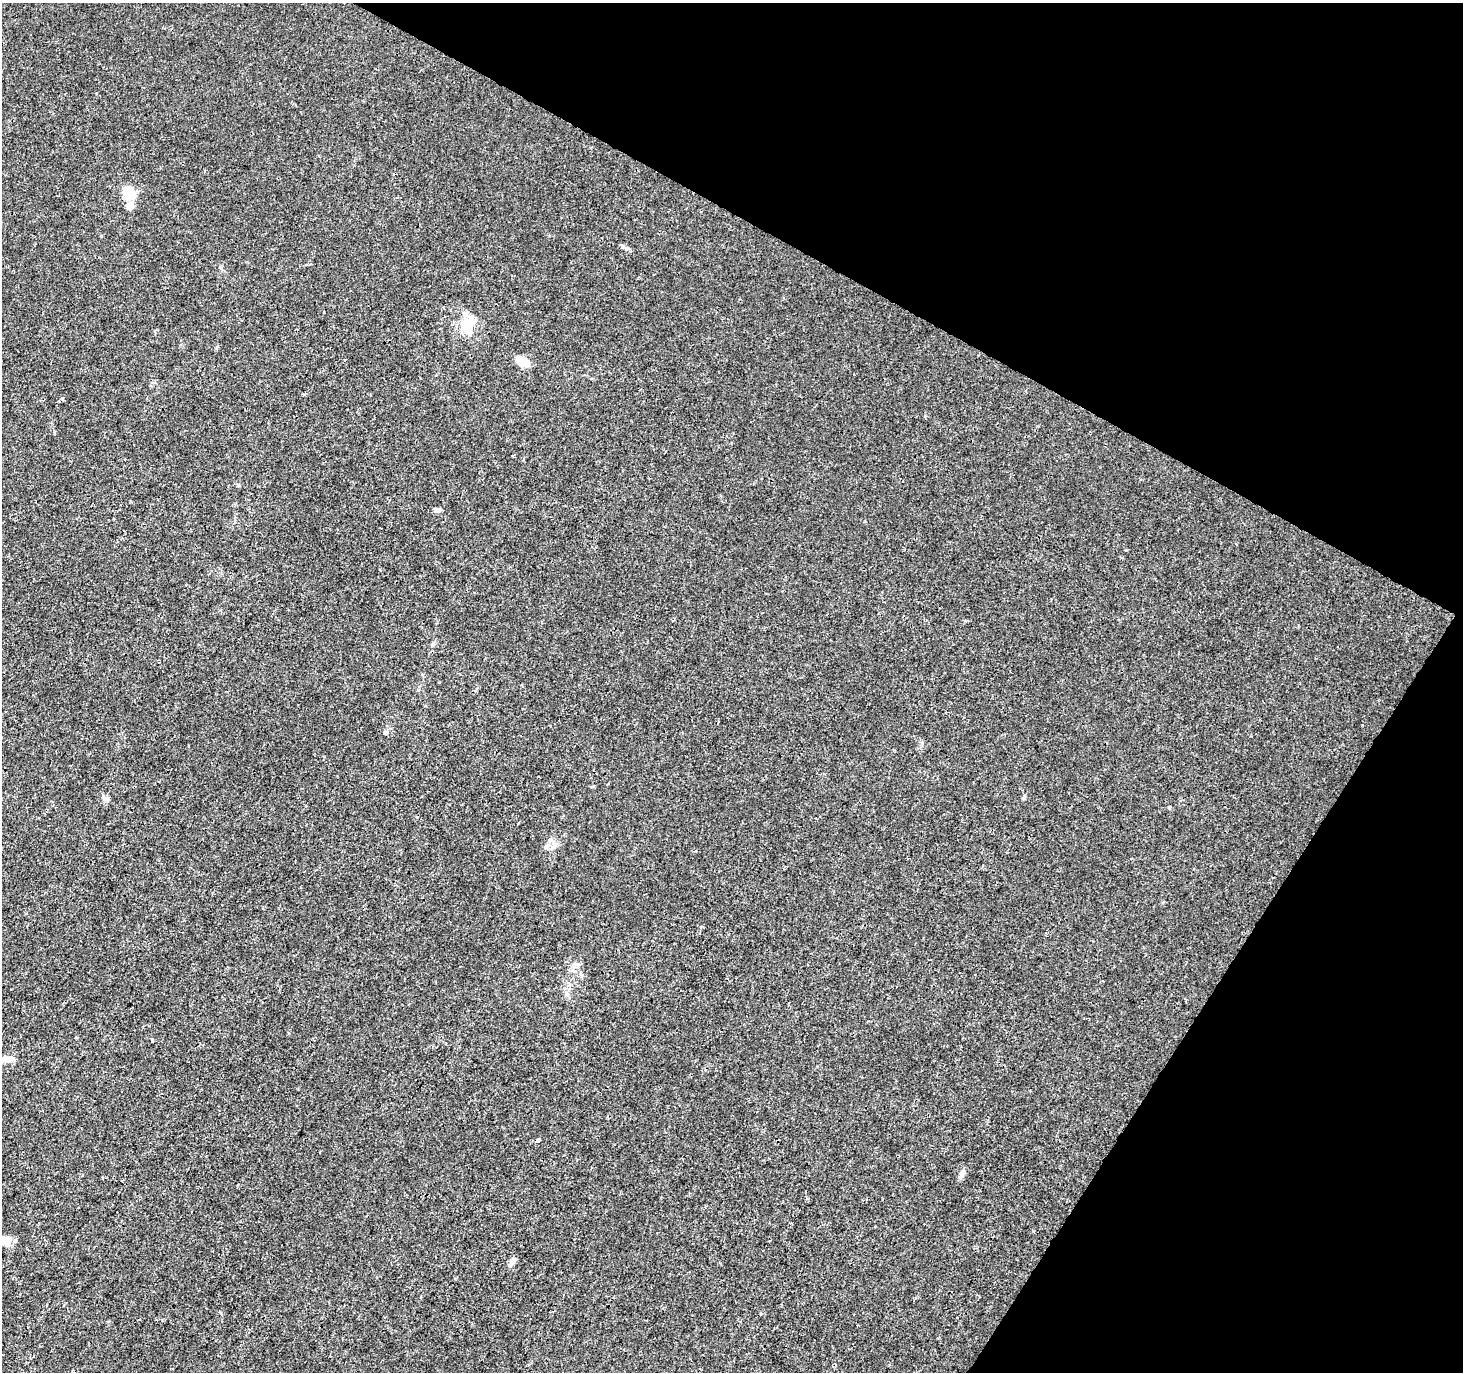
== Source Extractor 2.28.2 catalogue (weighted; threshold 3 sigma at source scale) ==
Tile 8 of 4 x 4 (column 4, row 2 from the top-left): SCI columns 4385-5845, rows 2932-4301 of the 5854 x 5930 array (HDU 1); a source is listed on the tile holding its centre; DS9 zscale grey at full resolution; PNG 1465 x 1374 px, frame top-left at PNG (2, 3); no overlay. Shown black and unused: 27% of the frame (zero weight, under 3 of 4 exposures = <1% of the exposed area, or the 3 px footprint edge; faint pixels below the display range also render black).
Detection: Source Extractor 2.28.2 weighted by HDU 2 'WHT'; one run over the whole footprint, this tile lists its part. Background 0.00142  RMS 0.0013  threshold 0.00607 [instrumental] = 3 sigma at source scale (4.5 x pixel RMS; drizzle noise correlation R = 1.50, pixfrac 1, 0.0396/0.0396 arcsec/px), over >= 5 px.
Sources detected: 18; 1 cosmic-ray / hot-pixel residue — not listed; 1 inside a brighter listed object's ellipse — not listed separately; the other 16 listed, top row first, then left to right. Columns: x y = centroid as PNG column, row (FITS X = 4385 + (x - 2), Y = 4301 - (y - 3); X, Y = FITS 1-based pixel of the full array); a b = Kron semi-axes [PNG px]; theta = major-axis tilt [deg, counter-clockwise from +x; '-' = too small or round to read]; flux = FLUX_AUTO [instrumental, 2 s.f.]
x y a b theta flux
128 192 12 9 -47 4.1
130 206 6 6 - 1.6
623 247 7 5 -44 0.27
221 268 6 4 -46 0.2
467 325 20 15 35 3.3
522 361 13 8 -31 2.2
437 510 9 5 4 0.39
386 733 6 6 - 0.34
1024 798 6 4 71 0.2
1169 807 6 4 -18 0.14
550 840 6 6 - 0.41
546 846 7 6 - 0.35
8 1059 18 7 2 1
961 1175 13 6 75 0.52
5 1241 14 12 -9 1.2
512 1261 9 6 51 0.63
Unlisted compact peaks at least as high as the median listed source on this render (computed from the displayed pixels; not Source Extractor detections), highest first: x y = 152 1041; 103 797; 1126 550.